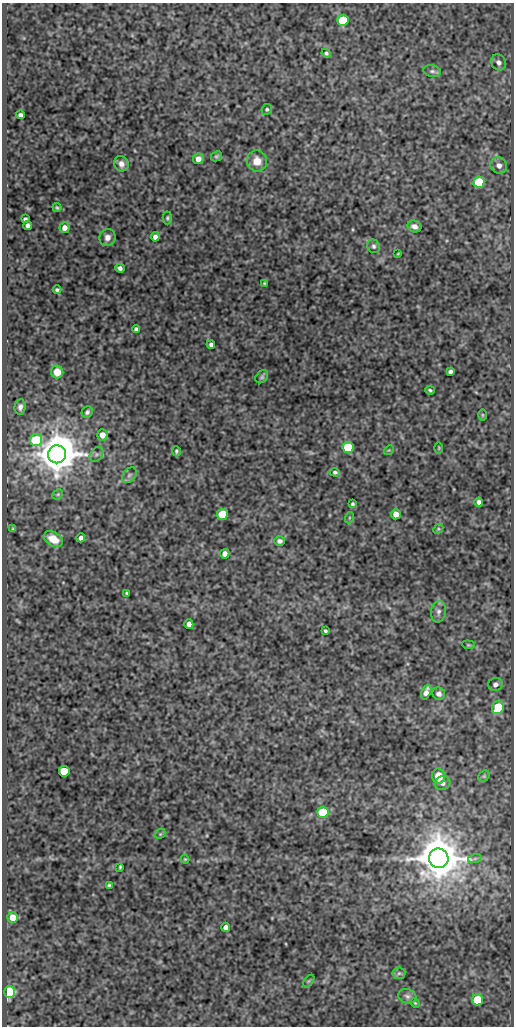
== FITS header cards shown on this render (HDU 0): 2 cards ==
NAXIS1  =                  512
NAXIS2  =                 1024

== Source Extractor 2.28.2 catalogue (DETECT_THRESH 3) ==
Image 512 x 1024 px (HDU 0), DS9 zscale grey, 1 PNG px = 1 image px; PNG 516 x 1028 px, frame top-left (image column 1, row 1024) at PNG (2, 3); each listed source drawn as its Kron ellipse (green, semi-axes under 4 px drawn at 4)
Background 82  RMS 0.5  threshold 1.5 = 3 sigma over >= 5 px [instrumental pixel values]
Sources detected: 84; all 84 listed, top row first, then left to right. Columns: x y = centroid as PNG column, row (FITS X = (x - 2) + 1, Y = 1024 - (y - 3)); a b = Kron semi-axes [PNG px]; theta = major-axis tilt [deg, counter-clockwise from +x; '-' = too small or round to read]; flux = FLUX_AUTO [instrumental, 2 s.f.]
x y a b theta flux
343 20 5 5 - 2600
326 53 5 4 - 65
498 62 8 7 - 150
432 71 9 5 -9 87
267 109 6 5 - 63
20 115 4 4 - 99
217 156 6 4 29 54
198 159 5 5 - 200
257 161 11 10 - 410
121 164 8 7 - 190
499 165 8 8 - 200
479 182 6 5 - 1900
57 208 5 3 - 48
167 218 6 4 89 51
25 219 4 3 - 55
28 225 4 4 - 110
414 226 7 5 -19 150
65 228 5 5 - 180
107 237 8 8 - 200
155 237 4 4 - 130
374 246 7 6 - 79
398 254 3 2 - 25
120 268 4 4 - 100
264 283 3 3 - 35
57 290 4 3 - 64
136 329 4 4 - 79
211 345 4 4 - 89
450 371 4 4 - 87
57 372 6 6 - 460
262 377 7 5 46 66
430 390 4 3 - 54
20 407 8 5 84 120
87 412 6 5 - 75
482 415 6 4 -89 35
102 435 5 5 - 240
36 440 6 6 - 2100
348 447 5 5 - 2000
439 448 6 3 89 34
389 450 5 4 - 36
176 451 5 3 - 55
57 454 9 9 - 120000
96 454 8 6 55 96
335 472 5 4 - 62
129 475 9 6 50 110
58 494 6 4 44 53
479 502 4 4 - 98
352 504 4 3 - 57
222 514 5 5 - 1500
396 514 5 5 - 290
349 518 5 3 - 37
13 529 3 3 - 41
438 529 6 4 44 49
81 538 4 4 - 120
53 539 10 7 -29 430
279 541 5 4 - 110
225 554 5 4 - 190
127 593 3 3 - 41
438 612 10 7 80 150
189 624 5 4 - 170
325 631 3 3 - 50
468 645 6 4 -7 43
495 684 7 6 - 110
426 692 8 4 67 200
439 694 6 6 - 130
498 707 7 6 - 1200
64 771 5 5 - 1300
439 776 7 6 - 590
484 776 6 5 - 49
443 783 8 7 - 150
323 812 5 5 - 2800
160 834 6 4 45 43
439 858 10 9 - 130000
475 858 7 4 19 65
185 859 4 3 - 35
120 867 4 3 - 42
109 885 4 3 - 44
13 917 5 5 - 450
226 927 4 4 - 160
399 973 6 6 - 81
309 981 7 4 52 43
10 992 6 5 - 5200
407 996 9 7 -19 110
478 1000 5 5 - 2000
415 1003 5 3 - 36